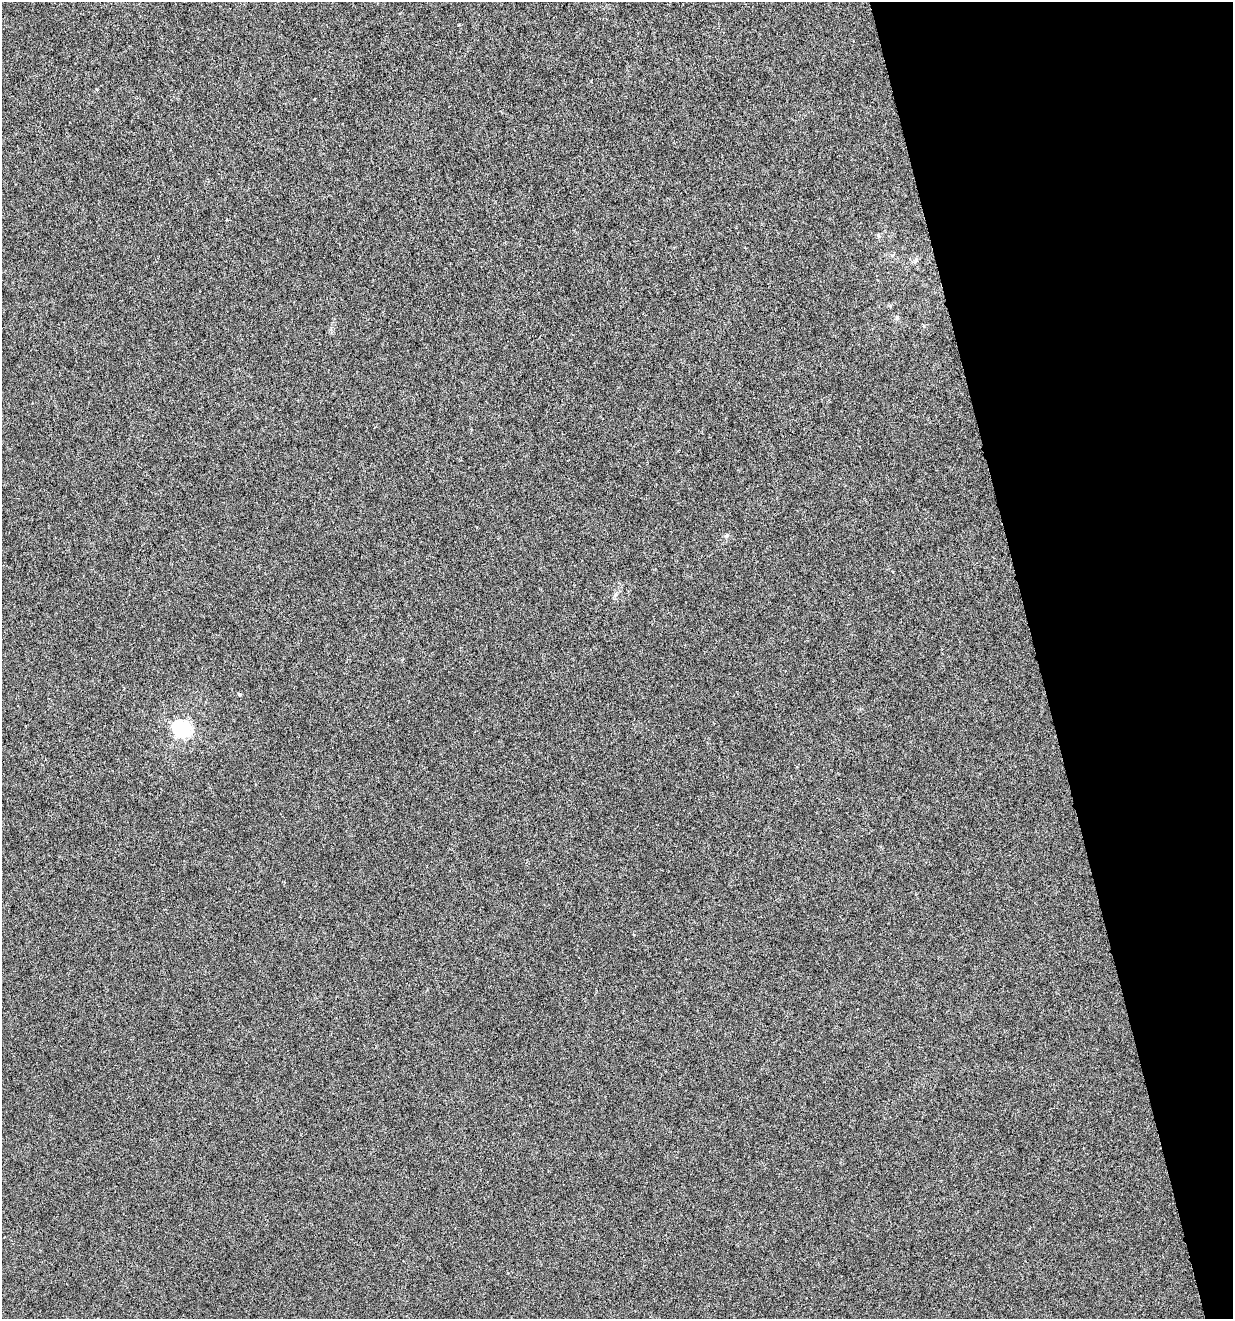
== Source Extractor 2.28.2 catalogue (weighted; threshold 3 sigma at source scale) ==
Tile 12 of 4 x 4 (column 4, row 3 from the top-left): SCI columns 3798-5028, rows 1318-2634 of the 5081 x 5270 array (HDU 1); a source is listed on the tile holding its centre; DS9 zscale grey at full resolution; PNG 1235 x 1321 px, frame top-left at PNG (2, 2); no overlay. Shown black and unused: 16% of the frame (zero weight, under 4 of 8 exposures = <1% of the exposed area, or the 3 px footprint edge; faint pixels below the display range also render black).
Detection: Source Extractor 2.28.2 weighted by HDU 2 'WHT'; one run over the whole footprint, this tile lists its part. Background 0.00105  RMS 0.0014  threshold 0.00554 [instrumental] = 3 sigma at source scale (4.09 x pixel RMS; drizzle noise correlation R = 1.36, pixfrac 0.8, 0.0396/0.0396 arcsec/px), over >= 5 px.
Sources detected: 3; all 3 listed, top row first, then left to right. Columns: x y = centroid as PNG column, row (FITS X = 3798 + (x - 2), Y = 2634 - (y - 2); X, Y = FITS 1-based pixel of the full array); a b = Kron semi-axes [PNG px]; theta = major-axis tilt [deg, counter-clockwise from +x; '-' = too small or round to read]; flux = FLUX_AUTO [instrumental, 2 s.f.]
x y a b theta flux
897 318 7 5 -72 0.28
239 694 4 3 - 0.22
181 728 7 6 - 39